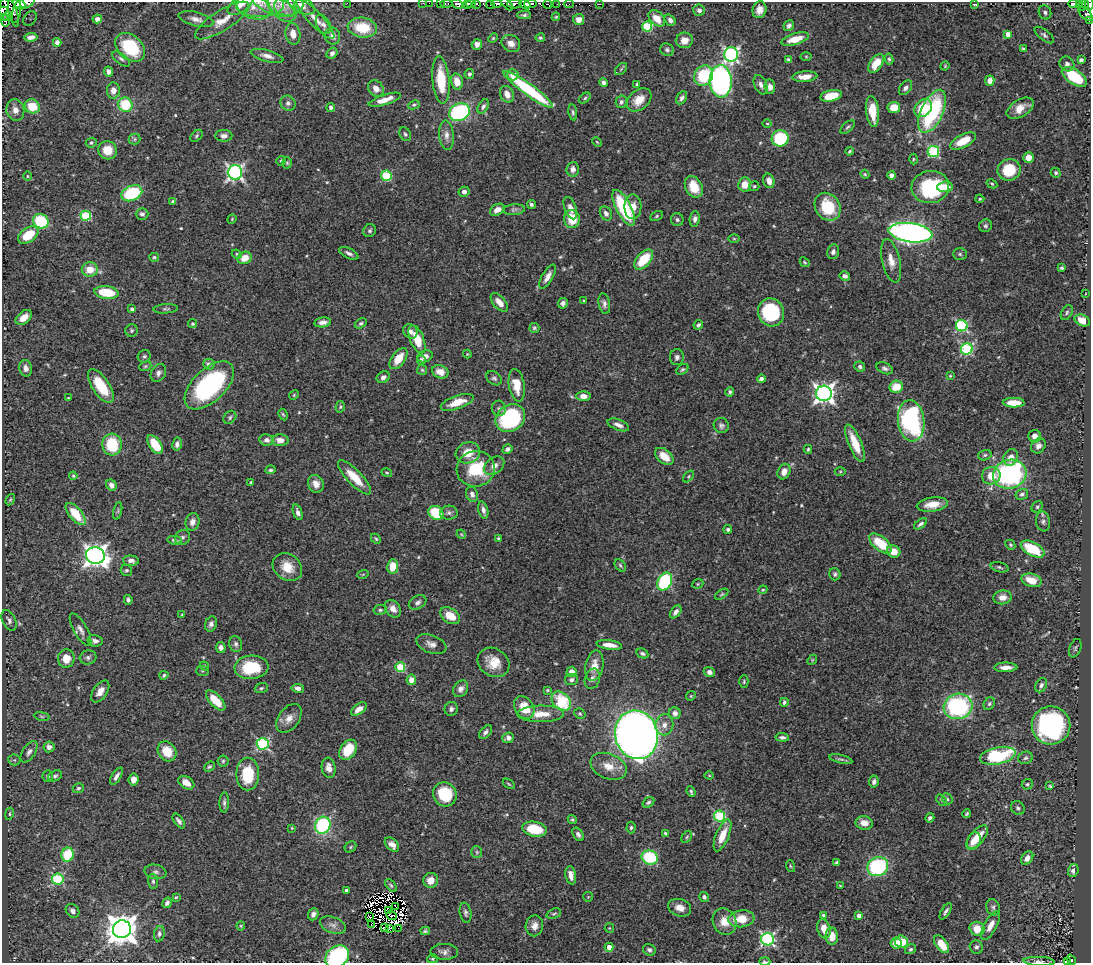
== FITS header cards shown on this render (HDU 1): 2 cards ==
NAXIS1  =                 1089
NAXIS2  =                  961

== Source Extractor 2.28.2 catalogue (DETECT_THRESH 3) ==
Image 1089 x 961 px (HDU 1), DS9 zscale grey, 1 PNG px = 1 image px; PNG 1093 x 965 px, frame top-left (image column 1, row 961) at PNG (2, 2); each listed source drawn as its Kron ellipse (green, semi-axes under 4 px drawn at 4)
Background 0.388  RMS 0.019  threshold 0.0578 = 3 sigma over >= 5 px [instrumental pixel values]
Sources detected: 549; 12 with non-positive FLUX_AUTO (blend fragments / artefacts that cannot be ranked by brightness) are neither listed nor drawn; of the other 537, the 500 brightest by FLUX_AUTO listed and drawn (37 fainter detections omitted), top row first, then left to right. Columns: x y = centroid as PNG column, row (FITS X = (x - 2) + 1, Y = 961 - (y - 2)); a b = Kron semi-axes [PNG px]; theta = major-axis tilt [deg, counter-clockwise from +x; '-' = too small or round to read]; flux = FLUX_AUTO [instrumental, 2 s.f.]
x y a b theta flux
5 3 4 2 - 63
19 3 6 4 -23 340
25 3 10 5 21 400
347 3 2 2 - 100
423 3 2 2 - 5.7
429 3 2 2 - 3.6
440 3 3 2 - 1.8
471 3 4 3 - 75
497 3 5 3 - 220
1074 3 5 3 - 62
1079 3 3 2 - 25
240 4 15 7 35 12
260 4 24 12 0 18
446 4 6 3 0 15
457 4 6 4 -33 180
476 4 3 2 - 52
507 4 7 3 -47 100
515 4 7 4 1 200
525 4 6 4 -35 210
530 4 6 3 5 340
547 4 4 2 - 23
557 4 2 2 - 6.1
569 4 5 3 - 37
600 4 3 2 - 2.7
975 4 3 2 - 1.7
1084 4 5 3 - 17
1089 4 6 3 -87 140
273 5 23 9 -22 15
282 5 19 11 -55 14
289 5 14 11 8 10
301 5 15 8 -28 11
467 5 4 3 - 170
490 5 4 2 - 18
253 7 18 11 -22 16
1081 7 3 3 - 35
2 10 3 2 - 45
699 10 6 6 - 4.8
759 10 8 7 - 9.4
17 12 11 4 78 130
1045 12 7 6 - 4.1
13 13 13 3 -75 46
1086 14 8 4 -43 86
524 15 7 4 1 2.8
8 16 5 4 - 100
556 17 4 3 - 1.4
3 18 4 2 - 120
657 18 10 6 -45 18
30 19 8 6 54 4.5
97 19 5 4 - 7.5
196 19 18 7 -14 8.8
315 19 26 7 -46 13
579 19 5 5 - 9.4
222 20 31 10 32 22
670 20 6 5 - 4.9
6 21 6 3 88 92
1089 21 3 2 - 5.9
323 24 10 6 -61 5.3
789 25 6 5 - 4.2
647 26 5 5 - 80
362 28 14 10 -8 46
293 34 11 7 -80 12
1008 34 4 4 - 12
1044 35 12 5 -37 3.7
333 36 8 7 - 7.8
31 37 7 4 6 6.4
493 38 5 4 - 1.5
540 38 5 4 - 2
795 39 14 5 16 19
684 40 8 8 - 13
57 42 4 4 - 5.2
511 43 10 8 -33 8.5
477 44 5 5 - 6.8
130 47 17 12 -42 74
1024 49 4 3 - 2
667 50 7 6 - 3.2
332 53 6 5 - 4.6
731 54 7 7 - 290
267 56 17 6 -14 8.2
806 56 5 3 - 1.3
121 59 10 5 -38 4.2
889 59 5 4 - 2.3
788 60 3 3 - 2.1
1081 60 4 4 - 4.2
876 63 10 6 53 25
1067 64 8 7 - 5.7
945 66 4 4 - 1.2
621 69 7 4 45 2.1
108 71 5 4 - 5.1
469 74 5 4 - 2.7
513 75 5 5 - 14
704 76 11 9 53 64
805 77 12 5 4 13
1074 77 14 7 -34 66
441 80 24 8 -84 48
721 81 16 11 -87 350
990 81 5 4 - 8
457 82 8 5 -77 17
603 83 4 4 - 4
637 84 4 3 - 1.5
761 85 10 6 -67 5.9
770 87 7 5 -84 6.5
376 88 9 7 -50 11
906 88 8 5 52 4.5
528 89 30 5 -36 120
113 90 8 6 86 9.6
507 94 9 6 -65 11
831 96 11 5 12 31
585 98 7 4 38 2.2
682 98 7 5 62 3.6
385 100 17 5 18 15
639 100 14 9 41 19
621 102 6 5 - 3.5
288 103 8 7 - 4.6
125 105 7 7 - 56
414 105 6 4 27 2.1
32 106 7 7 - 33
483 106 8 5 59 3.3
894 107 6 5 - 22
331 108 4 3 - 3.6
923 108 10 7 50 31
1020 108 15 8 31 16
15 110 11 9 -76 9.2
872 111 15 6 -83 30
932 111 23 11 65 170
459 112 10 8 26 180
573 112 8 4 -81 2.8
767 123 5 3 - 1.3
848 127 9 4 42 2.7
405 134 7 5 -62 2.6
446 135 15 7 -87 8.9
197 136 7 5 45 2.4
224 136 8 6 1 5.3
780 138 8 8 - 92
135 139 6 5 - 2.4
963 141 14 6 27 27
597 142 5 3 - 1.3
91 143 5 4 - 2.4
107 150 9 9 - 21
849 151 4 3 - 1.9
933 151 6 5 - 130
1028 157 5 5 - 13
913 159 5 3 - 1.3
281 161 5 4 - 2.1
287 163 6 4 -87 1.8
573 169 7 6 - 7.2
1009 170 11 10 - 42
235 172 7 7 - 380
1056 173 5 4 - 2.1
865 174 4 4 - 1.5
892 175 4 4 - 10
27 176 4 3 - 1.3
386 176 5 5 - 80
769 181 7 5 -74 9.4
992 184 5 4 - 1.6
745 185 7 6 - 17
754 186 5 5 - 1.9
694 187 11 8 -63 27
930 187 19 16 7 92
945 187 8 5 5 13
464 192 5 5 - 5.4
132 193 11 7 24 78
980 199 4 4 - 1.6
173 202 4 4 - 2.4
531 204 5 4 - 2.9
633 207 12 8 88 13
828 207 15 12 -56 53
570 208 12 6 -69 7.3
624 208 20 7 -63 100
497 210 7 5 30 9.7
514 210 11 5 5 3.7
606 213 7 5 -62 5.2
142 214 6 6 - 4.7
86 216 5 5 - 78
657 216 6 4 29 2.1
232 219 5 4 - 1.3
572 219 9 8 - 27
695 219 8 5 85 4.1
677 220 6 6 - 3
41 221 8 7 - 71
986 226 6 6 - 2.8
370 231 7 6 - 3
910 233 22 9 -7 690
28 235 11 7 35 38
734 239 6 4 -1 1.6
833 252 7 6 - 3.9
349 253 10 5 -26 4.5
237 254 5 4 - 1.7
960 254 7 6 - 2.8
154 257 5 4 - 2.5
244 258 7 6 - 16
644 259 12 6 48 44
891 261 22 9 -77 15
805 262 5 4 - 1.7
1062 268 4 3 - 2.1
90 269 8 7 - 22
845 276 5 4 - 5.1
547 277 13 5 60 8.3
106 292 12 6 -8 53
1086 294 2 2 - 8.3
584 301 3 2 - 1.3
499 302 11 6 -50 11
563 303 5 5 - 4.2
604 304 10 5 -79 5.1
132 309 4 3 - 3.7
166 309 12 4 4 2.7
771 312 14 13 - 110
1067 312 8 5 61 2.5
24 317 9 6 40 12
1082 320 8 5 -25 18
323 322 8 5 8 5.8
361 323 6 4 31 2.6
192 324 4 4 - 1.6
698 325 5 4 - 2.5
962 326 6 5 - 150
534 328 5 5 - 2.4
132 331 6 6 - 2.8
410 331 8 6 -52 5.6
417 339 15 7 -68 28
967 349 6 5 - 150
467 354 4 4 - 1.2
144 356 6 6 - 2.7
425 356 8 6 19 8.6
677 357 8 7 - 4.4
398 359 12 6 54 23
421 360 4 4 - 2.3
209 364 6 5 - 5.2
145 366 6 4 22 1.9
860 367 5 5 - 3.2
26 368 8 6 -76 6.9
885 368 8 5 -23 4
682 369 6 4 38 2.3
422 370 5 5 - 2.1
440 372 8 6 -21 12
158 373 9 7 60 5
950 376 3 3 - 1.2
383 377 7 5 34 4.4
494 378 8 6 -37 3.4
761 379 4 3 - 3.7
209 385 30 16 44 180
517 385 16 8 -81 26
101 386 19 8 -56 45
896 387 7 6 - 28
730 392 5 4 - 2.9
824 393 8 7 - 680
294 395 5 4 - 1.6
583 396 7 5 -2 10
68 398 3 2 - 1.6
457 402 17 6 20 20
1014 403 11 5 -1 20
340 407 6 4 76 1.8
499 408 8 7 - 3.7
283 414 6 4 -62 1.8
230 417 7 5 48 2.7
510 418 15 13 34 150
911 421 21 13 -83 200
618 425 11 5 -21 7
721 426 8 7 - 4.1
1035 436 6 6 - 6.7
267 440 7 6 - 5.1
280 440 8 6 0 10
855 443 20 6 -67 30
155 444 11 5 -56 36
177 444 6 5 - 4.7
112 445 11 9 -86 57
1038 446 8 6 50 6
507 449 5 4 - 3.8
808 449 4 3 - 1.8
468 453 12 10 19 24
985 455 7 5 17 2.6
664 456 11 6 -40 17
1011 457 9 7 63 10
494 466 11 8 39 9.1
476 469 19 18 - 61
270 470 5 4 - 2.3
840 471 5 3 - 1.4
784 472 8 6 68 9.1
387 473 5 4 - 1.6
1010 474 17 14 18 220
73 476 4 3 - 1.6
689 476 7 4 47 2
991 476 9 9 - 19
354 477 22 7 -46 31
251 482 3 2 - 1.2
316 484 9 7 -64 9.2
111 485 6 5 - 6.5
472 494 7 6 - 5.2
1022 494 6 5 - 3.3
10 500 6 4 58 1.6
932 504 16 7 8 18
1037 507 6 5 - 2.3
483 510 8 5 -74 6
118 511 9 3 78 1.9
298 512 8 4 -69 4.8
436 513 8 6 -34 59
449 513 9 7 4 4.3
76 514 13 6 -50 35
1043 521 10 7 -80 4.4
192 522 9 6 76 6.9
920 524 7 4 37 3.3
728 529 4 4 - 3.2
461 534 5 3 - 1.3
182 537 8 7 - 3.6
499 538 3 3 - 1.8
376 539 5 4 - 1.8
175 540 7 3 -7 3.4
880 543 13 7 -38 43
1010 545 5 4 - 1.8
1033 549 13 6 -28 49
894 551 7 6 - 17
95 556 9 8 - 920
131 561 8 5 -4 5.2
620 565 7 5 -51 2.3
393 566 7 5 82 23
287 567 16 13 -36 22
999 567 9 5 -14 2.9
126 570 6 5 - 2.4
363 574 6 3 19 1.3
835 574 6 5 - 2.9
1032 580 10 6 -15 22
665 582 9 7 64 140
698 584 6 4 22 1.7
763 590 4 4 - 1.6
722 594 7 3 35 1.6
1002 597 9 7 8 8.9
128 600 5 4 - 3.7
418 602 9 6 30 4.3
393 609 9 7 -53 9.3
380 610 7 5 8 2.6
676 612 7 4 52 5.6
182 615 4 3 - 1.3
450 616 11 7 -34 23
9 620 11 6 -62 4.3
211 624 8 6 71 4.5
80 629 18 6 -60 7.6
95 641 7 5 -13 5.2
236 644 8 6 -76 3.8
431 644 16 9 -21 8.8
609 645 13 4 -7 11
221 648 5 4 - 4.4
1075 648 9 5 69 2.4
642 653 6 4 -25 3.4
88 657 8 7 - 4.1
66 658 9 8 - 19
812 660 6 4 48 1.4
493 662 17 14 -33 23
204 666 4 4 - 1.7
594 666 15 9 79 17
251 667 17 11 4 62
400 667 5 5 - 60
1006 667 11 5 1 8.9
202 671 6 5 - 2
572 672 5 5 - 13
709 672 5 5 - 5.2
164 675 4 4 - 2.2
592 679 10 7 73 5.4
411 680 5 5 - 10
571 680 6 5 - 3.7
744 682 6 4 88 1.9
1041 685 7 5 60 4
261 688 6 5 - 2.1
298 688 6 4 -10 5.9
461 689 9 7 57 6.1
547 690 3 3 - 1.6
100 691 12 7 55 10
691 696 5 4 - 1.6
216 700 12 6 -46 25
561 701 11 8 -43 69
784 702 4 3 - 2.9
989 704 6 5 - 2.5
958 706 14 12 15 170
524 708 12 9 -56 26
359 709 9 5 36 9.4
451 709 7 6 - 3.9
580 713 6 5 - 1.9
675 713 6 6 - 7.2
541 714 23 8 1 22
42 716 8 4 -9 2.1
289 718 16 10 53 12
664 725 10 9 - 9.6
1051 725 19 19 - 230
486 732 8 5 47 3.9
636 735 24 21 -74 1100
782 737 7 4 -6 3.5
508 738 6 5 - 7.5
263 744 6 6 - 170
49 747 6 5 - 6.6
348 750 11 7 56 33
167 751 10 8 -54 25
29 752 12 6 56 6.5
998 756 18 8 11 100
1026 758 7 6 - 2.9
841 759 12 4 -13 3.4
14 760 6 5 - 2.2
223 761 5 5 - 2.2
609 766 19 12 -22 21
209 767 6 4 41 2.2
329 768 10 7 -81 9.2
248 774 16 11 90 52
709 775 4 4 - 1.3
48 776 6 5 - 2.8
55 776 7 5 24 3
116 776 10 4 57 4.8
133 779 6 5 - 8
874 782 6 4 81 4.2
186 783 9 6 -31 12
509 784 6 3 -35 1.6
1027 784 5 5 - 2.1
1050 786 4 3 - 1.5
78 788 6 5 - 2.5
691 792 5 3 - 2.6
445 794 12 11 - 64
947 799 6 4 -48 2.1
942 800 6 4 -52 1.8
224 802 10 4 88 3.5
648 802 6 4 33 2.7
1018 808 7 6 - 3.4
9 814 6 4 78 2
967 814 4 3 - 2
719 816 5 5 - 110
930 818 5 3 - 2.5
572 820 5 4 - 1.9
179 821 8 4 -54 4.2
864 823 8 7 - 11
323 825 9 7 66 150
292 828 4 3 - 1.3
631 828 6 4 86 2.4
534 829 12 7 -11 46
665 833 4 3 - 2.4
578 834 7 5 -55 3.9
722 835 17 6 67 18
687 837 7 4 60 2.1
977 837 14 7 50 24
974 841 9 6 62 16
392 845 8 5 -44 7.9
350 847 6 5 - 1.8
477 852 6 5 - 2.3
68 855 7 6 - 53
650 857 8 7 - 75
1027 858 7 5 54 8
837 862 4 3 - 2.4
790 866 6 3 -71 1.7
878 867 10 9 - 120
1073 871 6 5 - 5
155 872 11 7 -10 4.8
571 875 9 5 -80 9.7
58 879 5 5 - 100
431 880 7 7 - 11
153 881 8 5 -89 3.1
391 885 7 4 -51 2.3
840 886 4 3 - 1.3
347 890 4 3 - 3.9
176 897 4 3 - 1.3
588 897 5 5 - 1.6
704 897 5 4 - 3.2
167 903 5 4 - 3.9
396 906 3 2 - 1.4
993 907 8 6 -75 3.5
680 908 12 8 -19 11
388 910 2 2 - 1.6
73 911 7 6 - 5.9
946 911 9 3 57 3.5
465 913 10 5 -78 3.6
313 914 6 5 - 5.8
554 914 7 5 21 2.3
391 915 5 2 - 2
823 915 3 3 - 1.8
859 916 4 4 - 7.6
369 917 3 3 - 1.5
741 919 13 8 7 25
724 921 13 11 -63 18
333 925 13 8 -20 7.2
371 925 2 2 - 2.4
241 926 4 4 - 1.4
534 926 10 8 80 8.8
990 926 16 6 61 11
385 928 4 2 - 2.2
390 928 4 2 - 1.9
398 928 2 2 - 52
609 928 5 4 - 1.3
122 929 9 9 - 2200
824 929 10 6 -74 15
977 929 7 7 - 21
425 931 5 4 - 2.4
159 934 8 5 80 3.5
832 936 8 6 -86 15
768 939 6 6 - 250
901 942 6 6 - 31
896 943 5 5 - 13
941 944 10 5 -54 28
609 947 4 4 - 10
976 947 7 6 - 3.7
911 949 6 4 32 2.2
649 950 6 5 - 4.2
444 952 14 8 0 6.4
337 957 13 10 40 150
432 959 5 4 - 1.7
1071 960 5 3 - 28
765 961 5 3 - 2.6
1039 961 16 4 -3 4.9
1067 962 3 2 - 20
At the frame edge (FLAGS 8, measured only in part): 25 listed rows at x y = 5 3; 25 3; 347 3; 423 3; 429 3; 440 3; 497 3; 1074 3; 1079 3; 240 4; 260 4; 446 4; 457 4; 476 4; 507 4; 515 4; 1089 4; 301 5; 2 10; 1089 21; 337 957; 1071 960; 765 961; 1039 961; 1067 962
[37 fainter detections neither listed nor drawn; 12 non-positive-flux detections neither listed nor drawn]